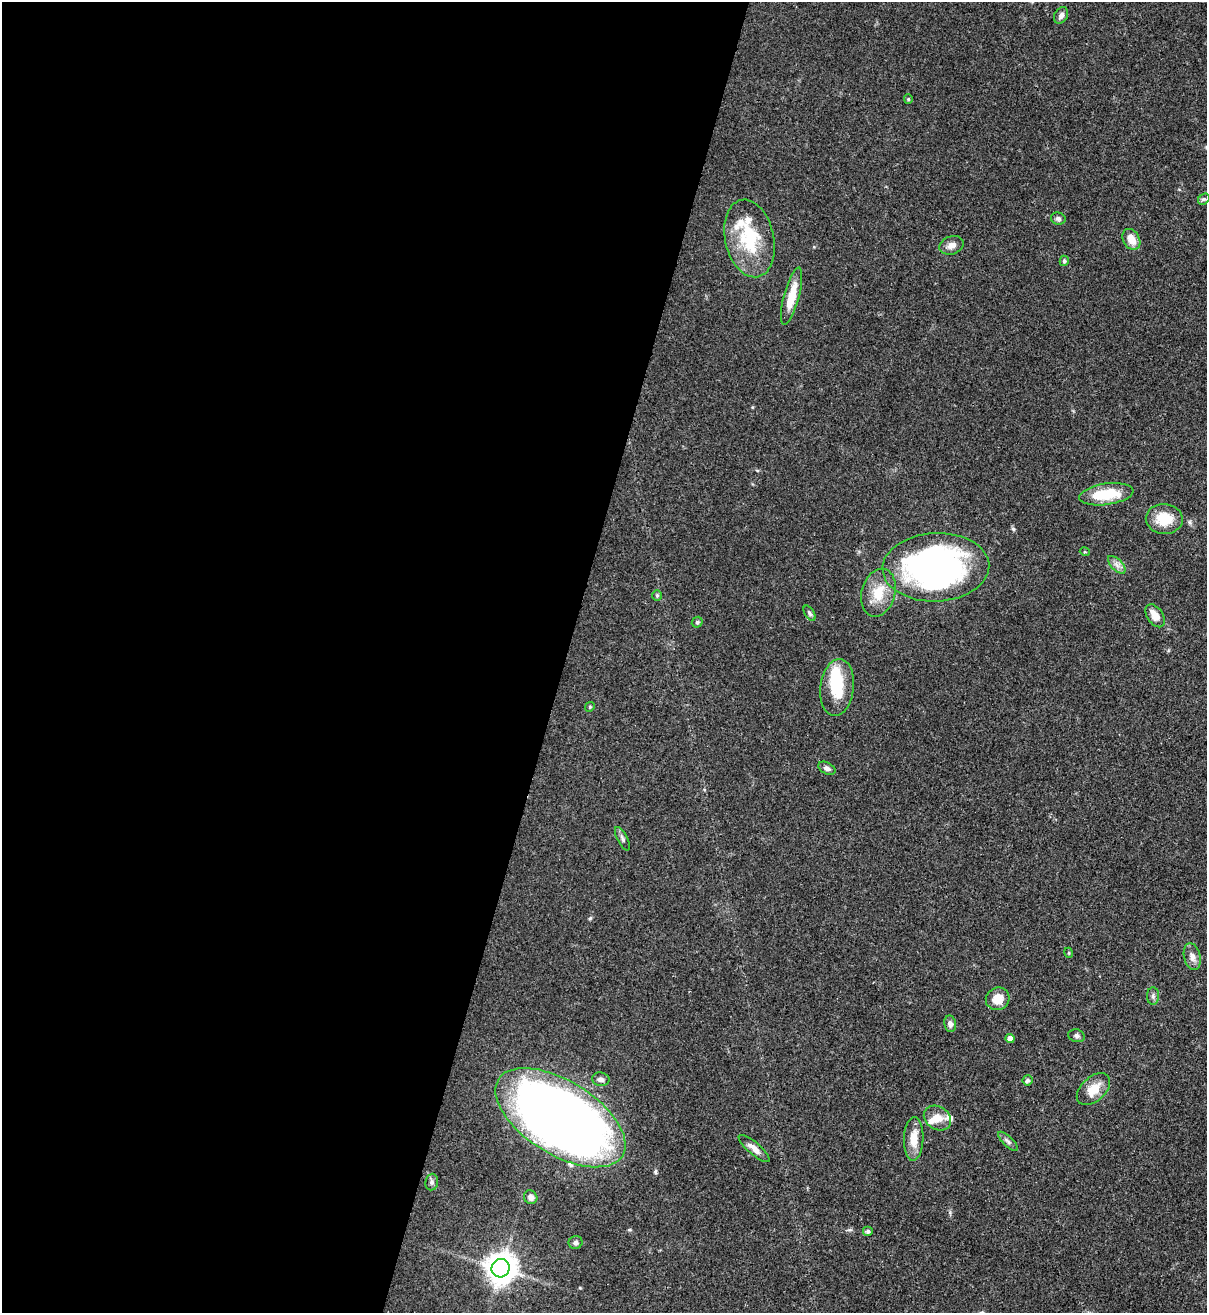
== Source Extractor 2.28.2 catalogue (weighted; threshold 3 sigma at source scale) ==
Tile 5 of 4 x 4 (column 1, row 2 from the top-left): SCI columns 221-1425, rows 2652-3962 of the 5383 x 5305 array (HDU 1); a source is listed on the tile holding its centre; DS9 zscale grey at full resolution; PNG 1209 x 1315 px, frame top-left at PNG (2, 2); each listed source drawn as its Kron ellipse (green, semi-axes under 4 px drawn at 4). Shown black and unused: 47% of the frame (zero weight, under 3 of 4 exposures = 7% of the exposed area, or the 3 px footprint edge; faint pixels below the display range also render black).
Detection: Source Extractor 2.28.2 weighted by HDU 2 'WHT'; one run over the whole footprint, this tile lists its part. Background 0.105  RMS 0.0041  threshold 0.0186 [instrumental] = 3 sigma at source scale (4.5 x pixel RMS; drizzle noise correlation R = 1.50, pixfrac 1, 0.05/0.05 arcsec/px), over >= 5 px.
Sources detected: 50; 2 inside a brighter object's white glare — neither listed nor drawn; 5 inside a brighter listed object's ellipse — not listed separately; the other 43 listed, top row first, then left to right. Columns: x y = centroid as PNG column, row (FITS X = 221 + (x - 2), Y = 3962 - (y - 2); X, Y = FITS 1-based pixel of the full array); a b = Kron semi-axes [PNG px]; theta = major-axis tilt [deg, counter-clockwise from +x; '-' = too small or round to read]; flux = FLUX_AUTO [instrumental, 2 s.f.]
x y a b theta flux
1061 15 9 6 59 1.8
908 99 4 4 - 0.48
1204 199 6 5 - 0.81
1058 219 7 6 - 1
749 238 39 24 -77 25
1131 239 11 8 -60 5.3
952 245 12 9 18 2.7
1064 261 5 4 - 0.77
792 296 29 7 75 9.7
1106 494 27 10 8 16
1164 519 18 15 -3 11
1085 552 5 3 - 0.39
1117 565 11 5 -45 1.9
936 567 53 34 2 150
878 593 24 16 75 10
657 596 5 5 - 0.67
809 613 8 4 -58 0.95
1155 616 13 7 -57 4.8
697 622 6 5 - 0.62
837 687 28 16 83 15
590 707 5 4 - 0.49
827 768 9 5 -28 1.5
622 839 13 5 -62 1.3
1069 953 5 3 - 0.41
1192 957 14 8 -76 2.8
1153 996 9 6 90 1.2
998 999 12 11 - 6.3
950 1024 8 6 -79 2.1
1077 1036 8 6 -16 1.3
1010 1038 4 4 - 2.4
601 1079 9 6 -10 1.7
1027 1080 5 5 - 1.3
1093 1089 20 12 42 7.2
560 1118 73 37 -32 520
937 1118 14 11 -33 5
914 1139 22 9 88 6.7
1008 1141 13 5 -44 1.3
754 1148 19 6 -41 2.8
432 1182 8 6 83 1.2
531 1197 7 6 - 2
868 1231 5 5 - 1.1
576 1242 7 6 - 1.2
500 1268 9 9 - 630
Overlapping masked pixels (flux is a lower limit): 2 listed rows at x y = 560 1118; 754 1148